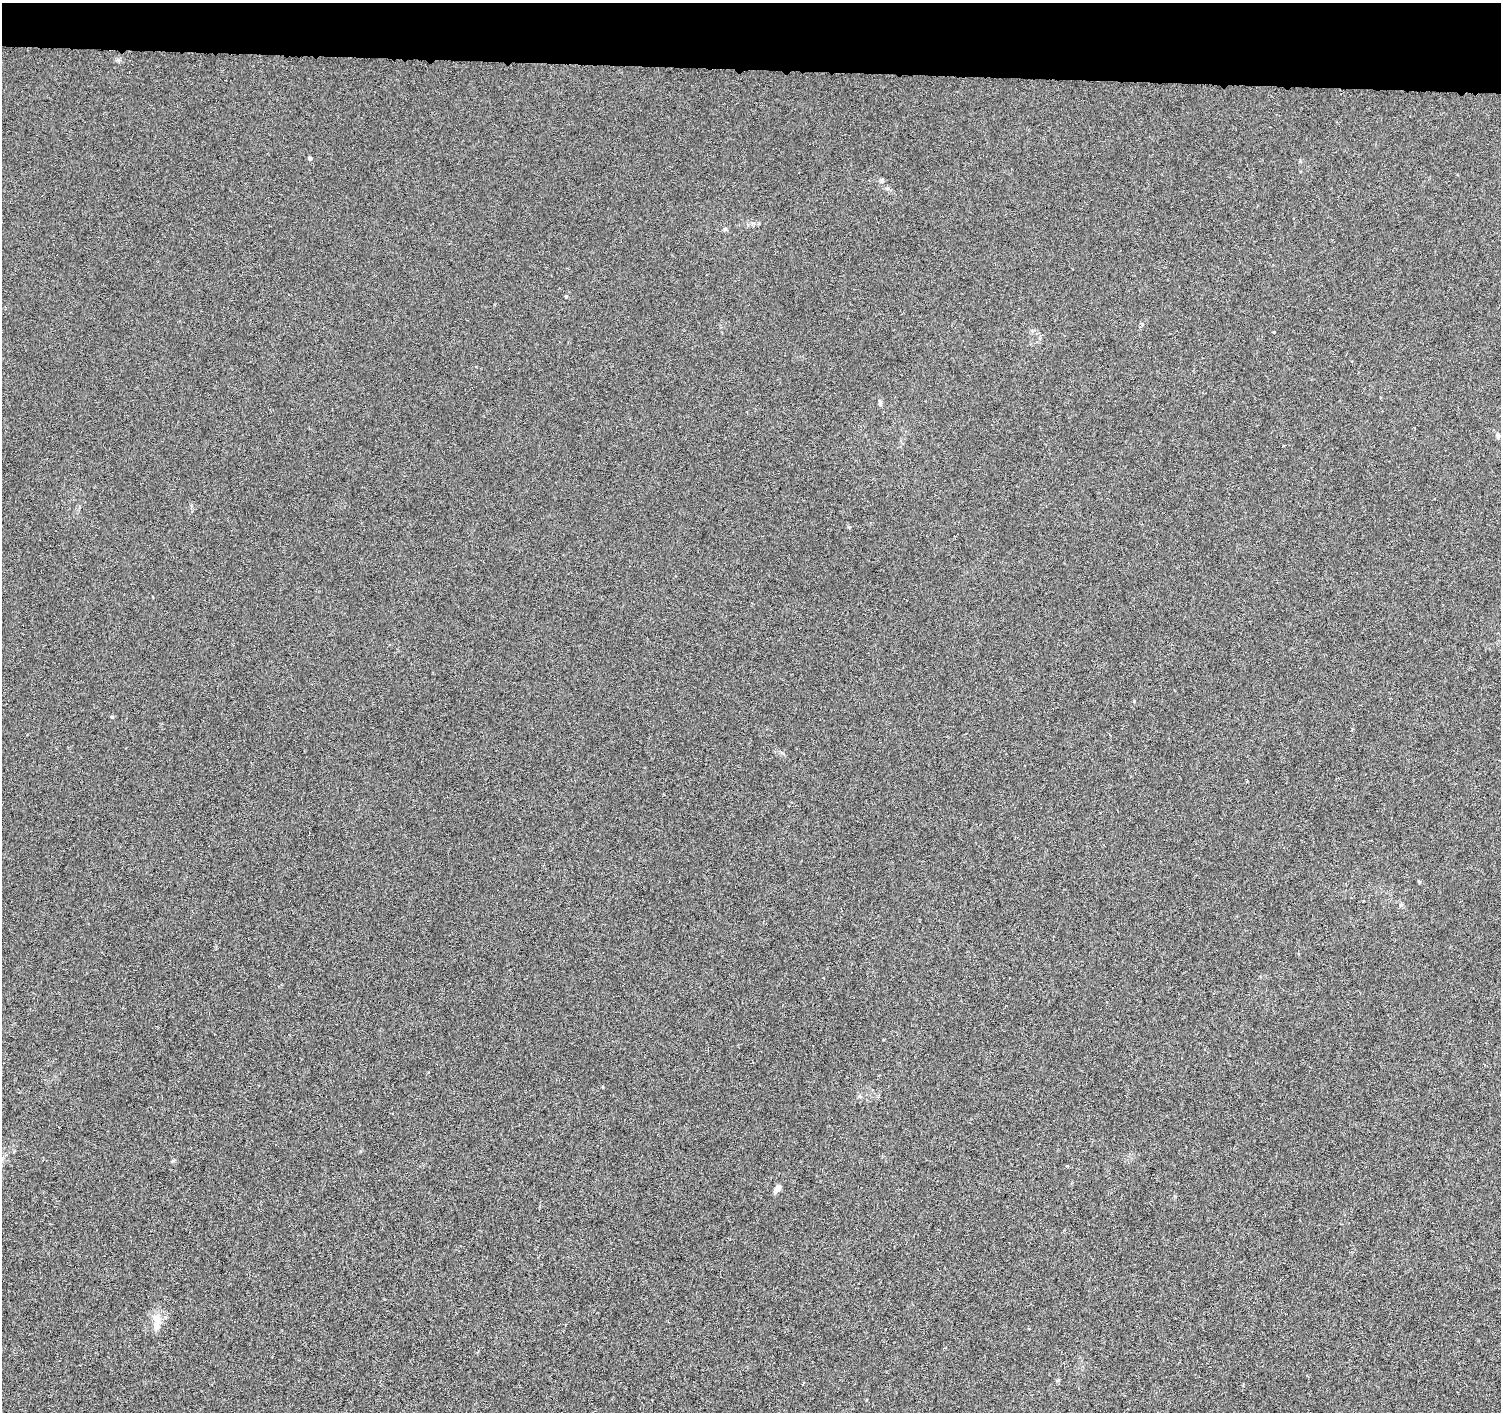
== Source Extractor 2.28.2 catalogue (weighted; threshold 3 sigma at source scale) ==
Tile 2 of 3 x 3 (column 2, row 1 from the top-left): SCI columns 1508-3006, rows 3102-4511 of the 4509 x 4744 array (HDU 1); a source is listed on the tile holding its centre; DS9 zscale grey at full resolution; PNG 1503 x 1414 px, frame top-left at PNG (2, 3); no overlay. Shown black and unused: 5% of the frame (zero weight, under 4 of 8 exposures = <1% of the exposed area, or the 3 px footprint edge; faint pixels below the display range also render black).
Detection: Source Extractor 2.28.2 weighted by HDU 2 'WHT'; one run over the whole footprint, this tile lists its part. Background -0.00214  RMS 0.0022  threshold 0.00903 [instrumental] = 3 sigma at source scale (4.09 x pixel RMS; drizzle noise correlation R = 1.36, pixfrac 0.8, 0.0396/0.0396 arcsec/px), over >= 5 px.
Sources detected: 9; all 9 listed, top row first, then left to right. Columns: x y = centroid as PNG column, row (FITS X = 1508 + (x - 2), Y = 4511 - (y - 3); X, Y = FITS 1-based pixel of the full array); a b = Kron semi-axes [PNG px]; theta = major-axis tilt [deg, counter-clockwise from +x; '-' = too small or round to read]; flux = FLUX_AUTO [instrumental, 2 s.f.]
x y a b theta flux
310 158 5 5 - 0.37
882 180 6 5 - 0.36
725 229 5 5 - 0.33
566 296 4 3 - 0.23
880 404 7 5 -70 0.37
1498 435 7 5 -74 0.44
1419 882 6 4 -3 0.2
778 1188 7 6 - 0.94
157 1322 25 10 -87 2.4